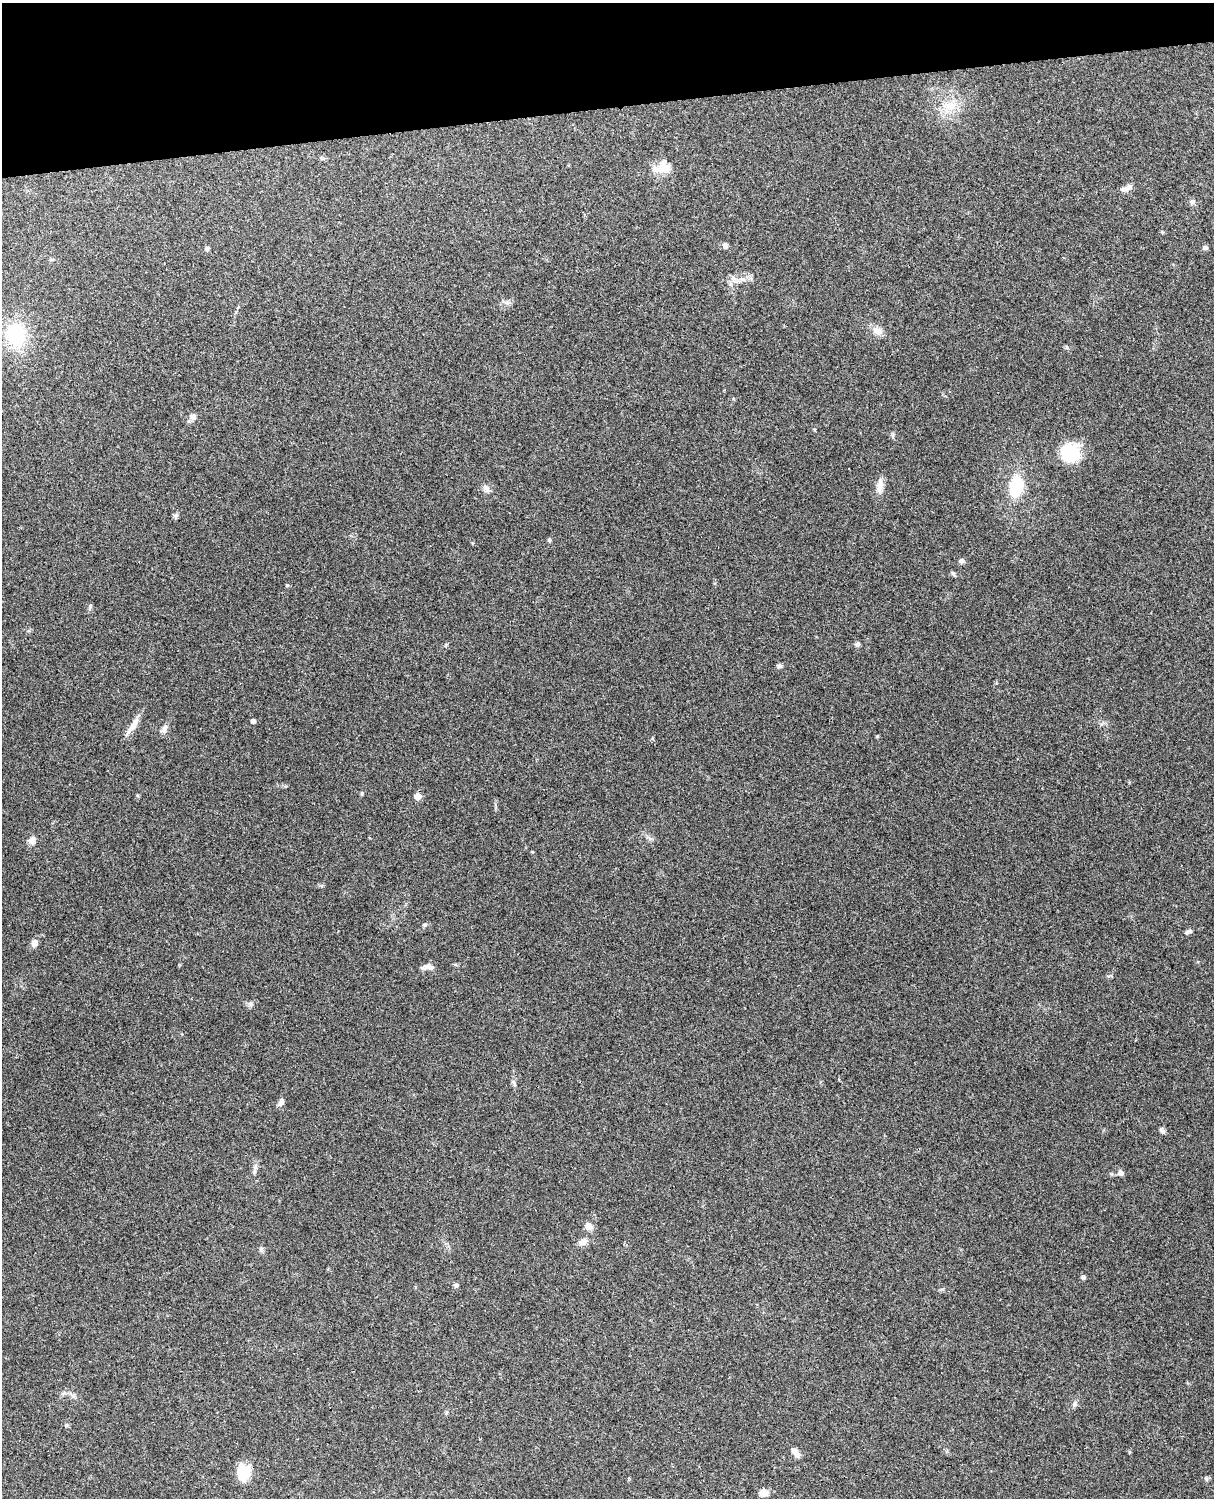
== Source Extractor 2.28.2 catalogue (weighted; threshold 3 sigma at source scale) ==
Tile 3 of 4 x 3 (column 3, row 1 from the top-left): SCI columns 2543-3754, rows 3155-4650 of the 5087 x 4925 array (HDU 1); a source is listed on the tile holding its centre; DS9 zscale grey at full resolution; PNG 1216 x 1500 px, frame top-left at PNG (2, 3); no overlay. Shown black and unused: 7% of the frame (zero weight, under 3 of 4 exposures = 6% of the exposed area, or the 3 px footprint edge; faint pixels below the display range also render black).
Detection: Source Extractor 2.28.2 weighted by HDU 2 'WHT'; one run over the whole footprint, this tile lists its part. Background 0.285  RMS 0.0093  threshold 0.0419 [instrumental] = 3 sigma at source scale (4.5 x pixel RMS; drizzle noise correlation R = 1.50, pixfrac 1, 0.05/0.05 arcsec/px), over >= 5 px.
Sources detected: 54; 1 inside a brighter listed object's ellipse — not listed separately; the other 53 listed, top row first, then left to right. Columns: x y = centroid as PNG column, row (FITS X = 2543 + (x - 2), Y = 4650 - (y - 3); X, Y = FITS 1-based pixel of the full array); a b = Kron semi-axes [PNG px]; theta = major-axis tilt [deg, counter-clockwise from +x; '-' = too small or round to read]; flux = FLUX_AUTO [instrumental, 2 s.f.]
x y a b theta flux
950 105 24 14 16 20
663 169 22 11 2 15
1126 188 16 6 26 5.1
1192 202 8 6 30 2.2
725 246 7 6 - 2.9
207 248 6 5 - 1.7
1205 248 7 6 - 2
733 278 8 6 -70 3.6
742 279 7 6 - 3.1
507 302 7 4 -1 2.3
877 331 15 10 -28 6.6
16 335 19 16 -75 68
193 416 8 7 - 3.9
1070 453 22 21 - 37
880 486 22 8 84 7.4
1016 486 16 10 82 54
486 488 12 5 -57 3.3
176 515 7 6 - 1.8
549 540 6 5 - 1.4
962 561 7 6 - 2.2
953 574 6 5 - 1.6
287 585 5 4 - 1.1
90 606 7 5 66 1.5
857 644 7 6 - 2.2
779 666 7 6 - 2
253 721 4 4 - 3.8
133 726 27 7 56 8.9
164 729 12 7 69 3.9
362 793 5 4 - 1.1
417 796 5 5 - 12
32 840 11 8 75 4.8
532 852 4 3 - 0.67
425 925 6 5 - 1.6
1188 932 10 5 24 2.7
34 943 9 8 - 4.7
428 967 15 7 -1 4.9
514 1083 11 5 -65 2.3
281 1102 9 6 67 3.8
1162 1131 9 5 -38 2.1
255 1170 19 3 84 3.2
1121 1173 8 7 - 2.8
589 1226 10 8 -29 5.8
583 1242 13 8 21 5.4
261 1249 7 5 -45 1.9
1083 1277 5 5 - 1.9
456 1285 5 5 - 2.3
63 1393 8 4 37 1.9
73 1395 10 5 -26 2.8
1075 1404 8 6 79 2.6
66 1425 5 4 - 1.1
795 1452 13 6 -51 5.6
244 1472 20 15 78 19
764 1493 8 7 - 8.7
Unlisted compact peaks at least as high as the median listed source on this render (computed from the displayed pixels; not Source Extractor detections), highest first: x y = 877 736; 251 1004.